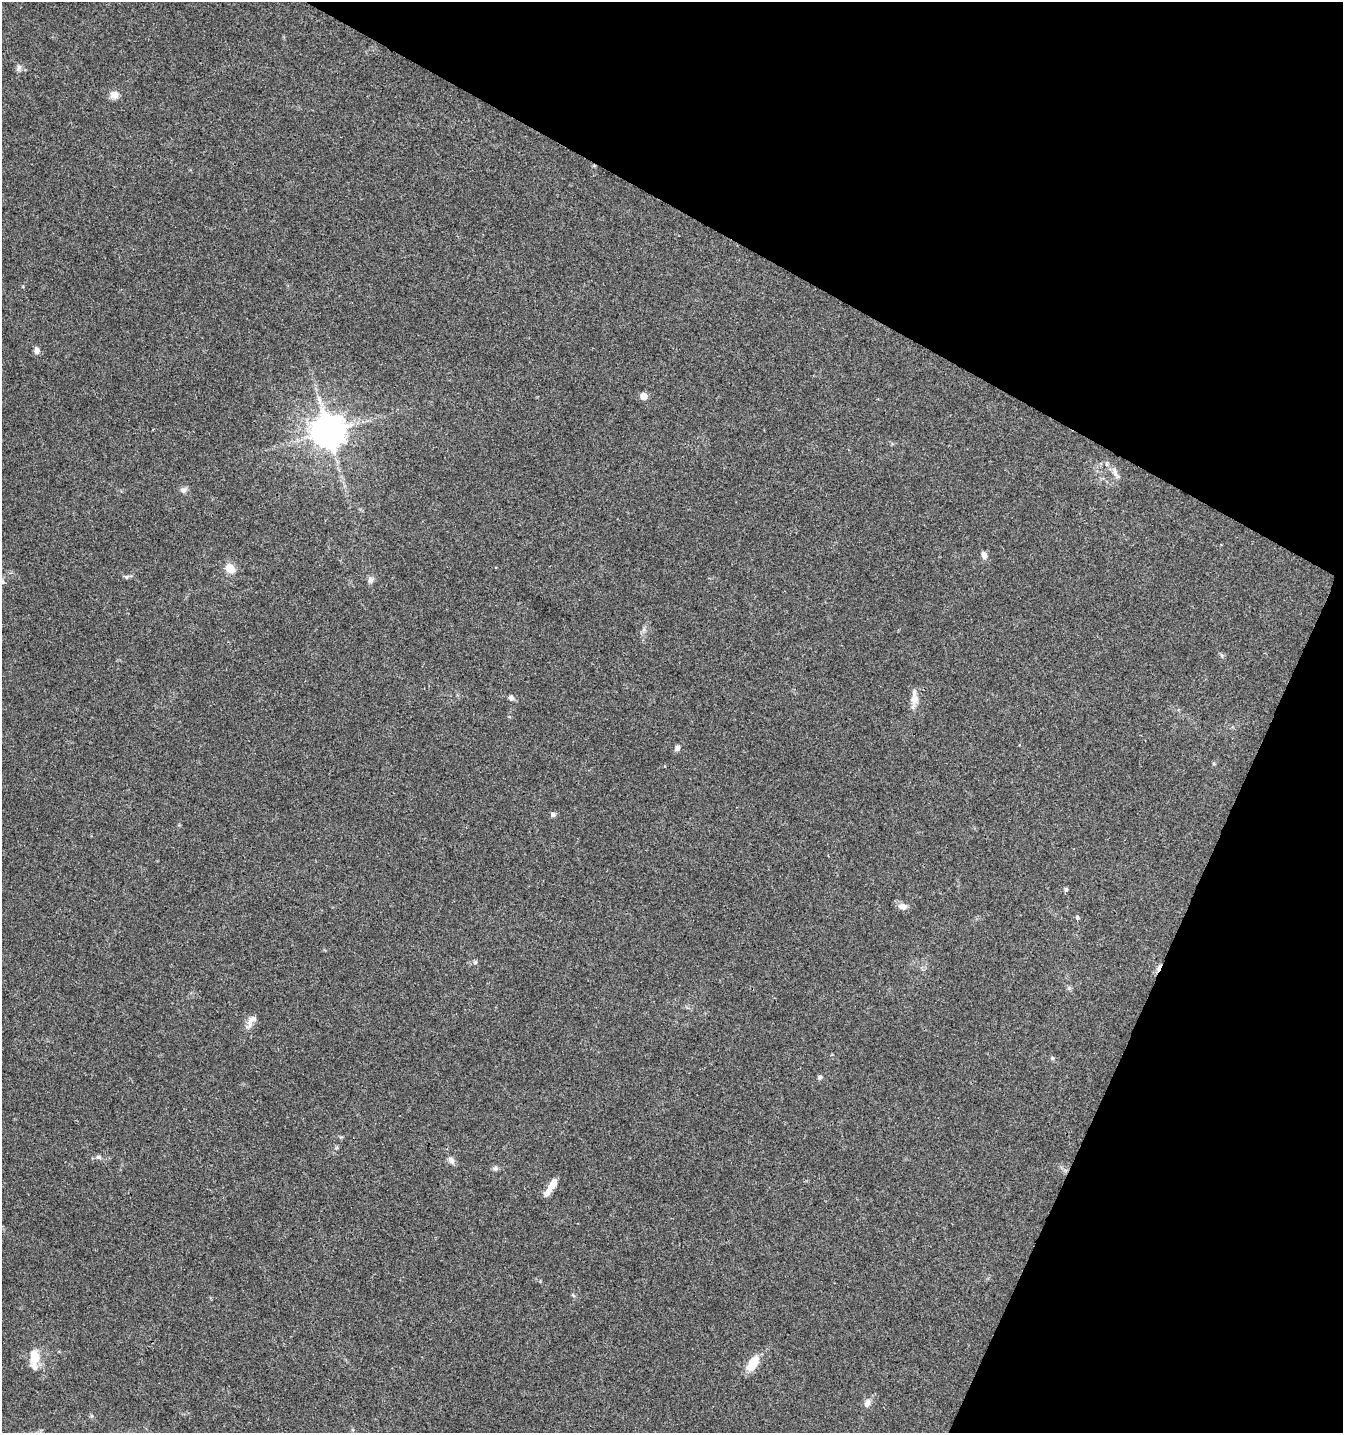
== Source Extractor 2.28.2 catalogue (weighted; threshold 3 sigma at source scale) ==
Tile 8 of 4 x 4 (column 4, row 2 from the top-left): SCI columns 4224-5564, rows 2868-4298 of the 5831 x 5728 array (HDU 1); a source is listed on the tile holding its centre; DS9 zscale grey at full resolution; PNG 1345 x 1435 px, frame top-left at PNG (2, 2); no overlay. Shown black and unused: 25% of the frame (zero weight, under 3 of 4 exposures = <1% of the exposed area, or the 3 px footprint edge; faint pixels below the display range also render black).
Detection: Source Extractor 2.28.2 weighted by HDU 2 'WHT'; one run over the whole footprint, this tile lists its part. Background 0.0442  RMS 0.0035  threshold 0.0156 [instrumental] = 3 sigma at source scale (4.5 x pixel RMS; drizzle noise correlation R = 1.50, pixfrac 1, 0.0396/0.0396 arcsec/px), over >= 5 px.
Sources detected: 35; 1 cosmic-ray / hot-pixel residue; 1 long thin detection or spike segment (spike, bleed or trail) — not listed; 1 inside a brighter listed object's ellipse — not listed separately; the other 32 listed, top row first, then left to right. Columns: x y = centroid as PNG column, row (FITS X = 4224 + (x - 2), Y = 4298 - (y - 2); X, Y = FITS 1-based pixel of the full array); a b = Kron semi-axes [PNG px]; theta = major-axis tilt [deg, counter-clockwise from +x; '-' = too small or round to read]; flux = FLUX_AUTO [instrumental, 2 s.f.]
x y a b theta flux
19 68 11 5 66 1
114 95 10 9 - 2.5
36 350 8 7 - 1.4
644 396 5 5 - 4.7
328 432 10 9 - 780
1115 471 17 4 -68 1.5
183 490 9 7 20 1.3
984 555 10 6 -78 1.7
230 569 10 8 -42 4.3
126 577 6 4 71 0.44
371 580 9 7 62 1.4
644 629 7 4 72 0.78
1222 656 7 3 -71 0.5
511 697 8 6 -31 1
914 699 14 10 -87 3.3
677 748 7 6 - 1.1
553 814 7 6 - 0.94
1066 890 6 5 - 0.57
903 906 11 8 -9 2.1
1077 917 5 5 - 0.63
475 962 6 4 88 0.49
1069 988 7 4 1 0.58
251 1021 23 8 56 2.4
1052 1058 5 5 - 0.51
819 1077 6 6 - 0.69
98 1157 8 6 -1 0.97
451 1160 10 6 -51 1.4
495 1168 7 6 - 0.92
551 1187 22 6 57 3.8
34 1357 22 12 88 5.4
753 1363 18 9 57 6.9
867 1403 12 8 69 1.9